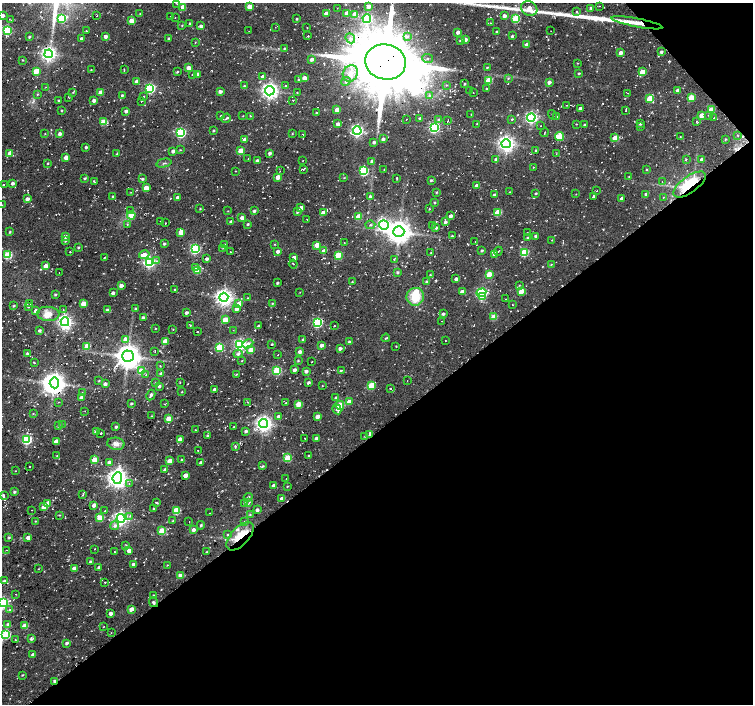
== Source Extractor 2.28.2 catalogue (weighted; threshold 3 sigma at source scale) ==
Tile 12 of 4 x 4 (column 4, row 3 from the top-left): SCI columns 4531-6032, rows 1626-3028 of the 6033 x 5992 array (HDU 1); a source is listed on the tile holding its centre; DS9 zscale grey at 2 x 2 block average (1 PNG px = mean of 2 x 2 image px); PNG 755 x 706 px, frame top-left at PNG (2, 3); each listed source drawn as its Kron ellipse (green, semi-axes under 4 px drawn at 4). Shown black and unused: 41% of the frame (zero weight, under 2 of 3 exposures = <1% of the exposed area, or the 3 px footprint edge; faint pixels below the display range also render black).
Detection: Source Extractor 2.28.2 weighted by HDU 2 'WHT'; one run over the whole footprint, this tile lists its part. Background 0.05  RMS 0.0081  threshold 0.0364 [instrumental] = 3 sigma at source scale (4.5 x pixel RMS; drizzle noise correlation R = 1.50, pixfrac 1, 0.0396/0.0396 arcsec/px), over >= 5 px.
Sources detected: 582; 3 inside a brighter object's white glare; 22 cosmic-ray / hot-pixel residue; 3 long thin detections or spike segments (spike, bleed or trail) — neither listed nor drawn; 1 coinciding with a brighter row at this scale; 6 inside a brighter listed object's ellipse — not listed separately; of the other 547, all 500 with FLUX_AUTO >= 0.684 (the completeness limit of this list) listed and drawn (47 fainter detections not listed), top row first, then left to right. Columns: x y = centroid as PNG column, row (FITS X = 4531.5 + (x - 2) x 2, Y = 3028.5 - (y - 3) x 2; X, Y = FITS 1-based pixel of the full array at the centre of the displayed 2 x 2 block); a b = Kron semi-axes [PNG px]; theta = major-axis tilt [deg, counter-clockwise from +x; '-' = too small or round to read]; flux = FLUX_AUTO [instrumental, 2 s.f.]
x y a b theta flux
176 3 3 2 - 0.85
369 6 3 3 - 12
599 6 2 2 - 1
183 7 3 3 - 31
249 7 3 3 - 25
337 8 2 2 - 0.78
529 8 8 7 - 18
590 8 4 2 - 2.3
577 12 3 3 - 2.2
140 13 3 2 - 1.5
347 13 3 3 - 18
326 14 3 3 - 18
355 14 4 3 - 21
2 15 3 3 - 8.9
97 16 2 2 - 0.94
171 16 2 2 - 0.98
504 16 4 3 - 5.5
175 17 2 2 - 0.85
62 18 4 3 - 110
367 18 4 4 - 250
516 18 4 3 - 96
10 19 4 2 - 1.1
297 19 2 2 - 2
131 21 3 3 - 23
490 23 2 2 - 0.95
637 23 26 4 -11 20
189 24 2 2 - 1.5
182 25 3 2 - 1.4
201 26 3 3 - 4.9
275 27 2 2 - 0.71
307 27 2 2 - 0.75
7 30 4 3 - 150
86 31 3 2 - 1.2
249 31 2 2 - 0.68
551 31 2 2 - 0.76
458 32 3 3 - 8.2
497 32 2 2 - 2.5
105 36 3 3 - 7.9
308 36 2 2 - 1.5
512 36 3 2 - 2.8
29 37 2 2 - 2.9
407 37 3 2 - 2.3
350 38 5 4 - 6.7
81 39 2 2 - 6.5
169 39 3 2 - 3.6
465 39 3 2 - 12
460 40 3 3 - 2.4
195 42 2 2 - 0.94
527 44 3 2 - 14
284 48 3 2 - 1.7
661 52 2 2 - 3.7
621 53 3 3 - 6.8
49 54 4 4 - 640
428 58 5 4 - 3.7
312 59 3 3 - 4.7
23 60 2 2 - 1.3
386 62 20 17 -12 17000
577 63 2 2 - 1
487 67 2 2 - 1.5
188 68 3 3 - 19
124 69 2 2 - 0.81
91 70 3 2 - 1.1
36 71 3 3 - 51
177 72 3 3 - 2
642 72 3 3 - 33
350 73 8 7 - 25
579 73 3 2 - 2.1
192 74 2 2 - 0.88
198 74 3 2 - 13
263 77 3 3 - 7.1
304 78 3 3 - 17
508 78 3 3 - 2.1
298 79 3 3 - 1.5
489 80 3 3 - 49
136 81 3 3 - 6.9
346 81 5 4 - 5
549 82 3 3 - 5.8
465 84 2 2 - 2.1
447 85 4 2 - 1.3
244 86 3 2 - 2.1
286 86 2 2 - 4
46 87 3 2 - 0.98
150 88 4 3 - 190
487 89 3 2 - 2.1
220 91 3 3 - 7.2
270 91 4 4 - 790
470 91 2 2 - 0.7
678 91 3 3 - 11
73 92 3 2 - 1.3
101 92 3 3 - 18
297 93 3 2 - 0.88
473 93 2 2 - 0.92
628 93 2 2 - 0.79
37 94 3 3 - 1.8
122 95 2 2 - 3
429 95 4 3 - 3
144 96 2 2 - 0.8
69 98 3 2 - 1
650 98 3 3 - 58
691 98 3 3 - 41
59 100 2 2 - 2.4
94 100 2 2 - 8.8
293 100 2 2 - 1.1
141 101 2 2 - 1.8
567 105 2 2 - 0.71
580 108 3 2 - 8.5
62 110 3 2 - 1.6
337 110 3 3 - 22
626 110 2 2 - 1.1
711 110 3 3 - 34
126 111 3 2 - 6.2
316 112 2 2 - 1.4
471 114 2 2 - 0.81
553 115 5 2 - 1.4
701 115 3 3 - 19
709 115 3 2 - 1.3
221 116 3 2 - 2.7
243 116 2 2 - 0.91
251 116 3 2 - 1.2
557 117 2 2 - 1.3
226 118 5 2 - 3.1
420 118 3 2 - 2
531 118 4 4 - 350
714 118 2 2 - 0.69
406 119 2 2 - 0.83
438 119 3 3 - 2.6
512 119 2 2 - 1.7
448 120 2 2 - 0.82
103 122 3 3 - 39
696 122 3 2 - 0.85
640 123 3 2 - 3.1
338 124 3 2 - 7.1
477 124 2 2 - 0.86
576 124 2 2 - 1.1
584 125 3 2 - 2.3
540 126 2 2 - 0.71
640 126 3 2 - 1.5
434 127 4 4 - 240
213 130 2 2 - 2.1
357 131 4 4 - 360
544 132 5 2 - 1.2
181 133 4 3 - 190
45 134 2 2 - 0.97
60 134 3 3 - 7.2
292 134 3 2 - 1.3
303 134 3 2 - 1.1
559 136 4 3 - 62
738 136 3 2 - 0.97
680 137 2 2 - 0.98
615 138 3 3 - 28
383 139 2 2 - 6
725 139 2 2 - 1.5
245 140 3 3 - 11
374 142 3 3 - 3.6
506 144 4 4 - 790
86 147 2 2 - 4
180 150 2 2 - 1.1
536 150 3 2 - 1.9
173 151 3 3 - 7
241 151 3 3 - 30
10 153 3 3 - 17
270 153 3 2 - 6.8
117 154 3 2 - 2.5
556 154 2 2 - 0.92
66 157 3 3 - 17
248 159 2 2 - 0.69
496 159 3 3 - 4.6
686 159 4 3 - 1.4
303 160 2 2 - 0.79
702 160 3 2 - 6.8
257 161 3 3 - 6.3
372 161 3 3 - 3.5
48 163 2 2 - 1.7
164 163 7 2 14 3.2
533 167 2 2 - 0.84
303 169 3 2 - 2.2
384 169 2 2 - 0.82
646 169 3 2 - 1.3
235 171 2 2 - 0.76
280 171 2 2 - 0.75
364 171 4 3 - 140
278 177 3 3 - 18
629 177 2 2 - 1
85 178 3 3 - 2.7
344 178 3 2 - 1.3
397 178 2 2 - 1.9
142 179 3 2 - 3.3
431 180 3 2 - 3.1
95 182 3 2 - 1.1
662 182 2 2 - 0.84
13 183 3 3 - 4.2
3 184 2 2 - 0.88
690 184 19 8 36 81
477 186 3 3 - 16
146 188 3 3 - 30
597 191 2 2 - 0.78
131 192 2 2 - 0.92
436 192 3 2 - 1.5
510 192 2 2 - 0.94
536 193 3 2 - 1.9
576 194 2 2 - 0.71
646 194 3 3 - 4
494 195 2 2 - 5.5
113 196 2 2 - 1.3
593 196 2 2 - 2.5
178 197 3 2 - 8.2
370 197 3 3 - 4
663 197 2 2 - 0.96
622 198 3 2 - 9.5
27 199 3 3 - 9.5
434 202 3 2 - 2
2 205 3 2 - 1
301 208 3 3 - 17
200 209 3 2 - 1.2
429 209 2 2 - 1.5
130 211 2 2 - 1.4
228 211 2 2 - 0.92
254 211 3 2 - 4.3
297 212 3 2 - 2.8
498 212 3 3 - 57
323 213 3 3 - 15
131 215 4 4 - 28
451 216 3 2 - 8.7
358 217 3 3 - 38
242 218 3 3 - 10
307 219 2 2 - 0.69
160 221 2 2 - 1.4
231 222 3 2 - 8.1
445 222 3 3 - 4.9
165 223 2 2 - 0.76
127 224 3 2 - 1.5
248 224 2 2 - 3.1
370 225 5 3 - 2.4
384 225 5 4 - 410
432 226 2 2 - 0.75
436 228 3 3 - 3.8
10 232 2 2 - 1.9
181 232 3 3 - 32
399 232 5 5 - 1800
527 233 2 2 - 0.81
65 236 3 3 - 7.7
452 236 3 2 - 1.8
535 236 3 3 - 3.2
528 238 3 2 - 2.6
552 240 2 2 - 0.81
65 241 3 3 - 1.8
475 241 2 2 - 0.69
344 242 2 2 - 0.91
164 244 3 3 - 2.6
224 244 3 2 - 1.2
275 244 3 2 - 1.1
317 245 3 3 - 22
78 247 3 2 - 2.2
223 248 2 2 - 0.86
195 249 4 3 - 190
482 250 2 2 - 2.8
278 251 3 3 - 7.3
324 251 3 3 - 11
498 251 4 2 - 1.7
70 252 2 2 - 2
231 252 2 2 - 1.4
524 252 3 3 - 79
431 253 2 2 - 0.75
494 254 4 3 - 4.4
8 255 3 3 - 90
144 255 5 4 - 15
338 255 3 3 - 65
104 257 2 2 - 1
294 258 3 2 - 12
207 259 3 2 - 5.4
394 259 4 3 - 1.9
156 261 2 2 - 1.8
149 262 4 4 - 320
293 264 4 2 - 1.1
551 264 3 2 - 1.7
45 266 3 3 - 13
195 267 4 3 - 9.3
198 271 3 3 - 36
397 272 3 3 - 3.1
59 273 2 2 - 0.79
489 274 3 3 - 37
430 275 3 2 - 1.5
456 279 3 2 - 4.7
427 281 3 2 - 2.6
352 282 3 2 - 1.3
277 283 2 2 - 3
121 285 3 3 - 7.9
519 285 2 2 - 0.97
175 290 3 3 - 1.7
462 291 3 2 - 5.9
521 291 3 3 - 24
300 292 2 2 - 0.75
113 293 2 2 - 5.1
481 293 5 3 - 210
55 295 3 2 - 2.6
224 297 4 4 - 860
415 297 9 8 - 41
482 297 4 3 - 24
248 298 2 2 - 1.1
506 299 2 2 - 0.68
30 303 2 2 - 0.71
272 303 2 2 - 1.3
83 304 3 3 - 31
239 304 3 3 - 12
513 305 2 2 - 0.78
14 306 3 3 - 2
28 307 2 2 - 1.4
135 309 3 3 - 2.4
236 309 3 3 - 7.8
36 310 4 3 - 6.2
63 310 2 2 - 1
107 310 2 2 - 2.5
186 313 3 2 - 4.6
48 314 11 7 -4 17
443 314 3 3 - 4.3
143 317 3 3 - 3.6
494 317 3 3 - 34
225 320 3 3 - 36
442 321 2 2 - 0.71
65 322 4 4 - 560
317 323 4 3 - 180
190 325 3 2 - 1.1
258 326 3 2 - 3.2
334 326 2 2 - 0.95
155 328 2 2 - 1
173 329 3 2 - 0.88
39 330 2 2 - 4.3
233 330 2 2 - 0.69
197 332 2 2 - 1
386 338 4 2 - 2
125 339 3 3 - 12
303 339 3 2 - 2.4
445 340 2 2 - 1.1
165 341 3 3 - 21
349 342 3 2 - 3
240 344 4 4 - 310
248 344 5 4 - 8.3
272 344 2 2 - 1.3
322 345 3 2 - 9
87 346 3 3 - 40
219 347 3 3 - 89
396 347 2 2 - 1
340 348 3 2 - 6.1
251 350 3 3 - 23
155 351 3 2 - 0.87
300 352 3 2 - 9.3
27 354 3 3 - 3.2
238 354 4 3 - 4.3
278 355 2 2 - 1.4
128 356 6 5 - 2300
242 361 3 2 - 1.1
298 361 3 2 - 1.9
34 362 3 2 - 1.1
312 362 2 2 - 0.75
160 366 3 2 - 1.1
294 370 3 2 - 6
142 371 3 3 - 41
277 371 3 3 - 99
306 371 3 2 - 5.6
341 371 2 2 - 3.4
161 374 4 3 - 4
236 374 3 2 - 1.1
146 375 3 2 - 1
99 381 3 2 - 1.2
407 381 2 2 - 0.8
156 382 2 2 - 0.99
180 382 2 2 - 0.88
308 382 3 3 - 4.3
54 383 5 4 - 1200
105 384 3 2 - 7
371 385 4 3 - 59
159 386 3 3 - 4.8
322 386 2 2 - 0.82
214 389 3 3 - 3.9
390 389 2 2 - 2.9
182 392 2 2 - 1.3
82 393 2 2 - 1
151 395 5 2 - 4.4
81 398 3 2 - 14
336 398 3 2 - 3.8
59 402 3 2 - 0.8
247 402 2 2 - 0.79
349 402 3 3 - 14
285 403 2 2 - 0.77
131 404 3 2 - 2.5
164 404 3 2 - 1.2
298 404 3 3 - 38
340 405 4 3 - 54
337 409 5 3 - 4.8
85 411 2 2 - 0.79
33 413 3 2 - 0.89
152 416 3 2 - 0.77
279 416 3 3 - 6.4
318 416 3 3 - 15
169 419 3 3 - 32
62 424 2 2 - 1.1
264 424 4 4 - 750
58 426 4 3 - 2.2
116 427 2 2 - 3.8
234 427 2 2 - 1.3
195 430 2 2 - 0.9
246 431 3 2 - 4.7
96 432 3 2 - 6
101 434 2 2 - 1.9
370 435 3 2 - 6.7
208 436 3 3 - 3.8
365 436 2 2 - 1.3
305 438 2 2 - 0.79
316 438 3 2 - 4.5
27 439 4 3 - 160
180 439 3 3 - 15
56 441 3 3 - 19
116 444 8 6 -9 11
235 446 3 3 - 2.9
198 450 2 2 - 0.81
57 455 3 2 - 0.72
309 456 2 2 - 1.6
288 458 3 3 - 66
94 460 3 3 - 29
182 460 3 2 - 1.9
170 461 3 3 - 21
109 462 3 3 - 5.2
201 462 3 2 - 5.5
263 466 4 3 - 2.2
29 467 2 2 - 0.79
165 470 3 2 - 7.2
16 471 2 2 - 0.81
185 475 3 2 - 14
117 478 6 5 - 1100
286 479 2 2 - 1
129 484 2 2 - 1.2
274 485 3 2 - 9.4
287 486 2 2 - 1.3
14 492 3 2 - 3.6
83 494 4 2 - 1.6
3 496 3 2 - 5.4
248 497 4 2 - 2.2
282 499 3 2 - 8.1
156 502 3 2 - 1.9
48 503 4 3 - 15
244 503 3 2 - 1.6
249 503 3 2 - 1.6
94 505 3 3 - 9.1
44 507 3 3 - 21
154 509 3 2 - 2.2
32 510 2 2 - 0.69
176 510 3 3 - 68
257 510 3 2 - 6.7
105 511 2 2 - 0.76
209 513 2 2 - 0.8
250 514 3 3 - 1.7
60 515 3 2 - 1.2
130 516 3 2 - 2
100 518 3 3 - 39
121 518 4 4 - 520
35 521 3 2 - 1.1
173 521 3 3 - 2.7
244 521 2 2 - 0.93
189 522 2 2 - 1.3
201 525 4 2 - 2.8
115 526 5 4 - 5.6
194 530 3 3 - 7.1
162 531 3 3 - 54
228 535 3 2 - 1.8
240 536 17 9 47 44
9 537 3 3 - 2.1
28 538 3 2 - 11
126 546 2 2 - 1.9
95 549 2 2 - 1.2
6 550 2 2 - 0.78
129 550 3 3 - 11
114 552 2 2 - 0.95
207 552 3 2 - 1.8
90 561 3 2 - 2.6
133 565 3 3 - 7
167 565 3 2 - 1.2
99 567 3 2 - 3.5
74 568 3 3 - 9.6
38 569 3 2 - 0.77
180 575 3 3 - 11
4 581 3 3 - 4.1
105 582 3 2 - 0.98
16 594 2 2 - 0.71
153 595 3 2 - 2.1
153 602 5 3 - 3.9
3 603 4 4 - 260
131 609 3 3 - 9.6
10 610 2 2 - 2
111 613 3 3 - 6.8
8 624 4 3 - 4
25 626 4 3 - 21
103 627 2 2 - 0.7
111 633 2 2 - 0.69
6 634 4 3 - 130
15 639 2 2 - 0.86
31 639 3 3 - 3.4
67 643 3 3 - 4.1
33 654 3 2 - 5.7
22 675 3 2 - 1.5
54 681 3 3 - 4.4
Overlapping masked pixels (flux is a lower limit): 7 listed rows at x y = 637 23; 386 62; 690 184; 370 435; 240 536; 153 602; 54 681
Isophote crosses this tile's border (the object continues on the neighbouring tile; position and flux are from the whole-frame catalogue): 5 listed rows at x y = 176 3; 2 15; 2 205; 3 603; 6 634
Diffuse or blended objects may show on this block-average render without a row.